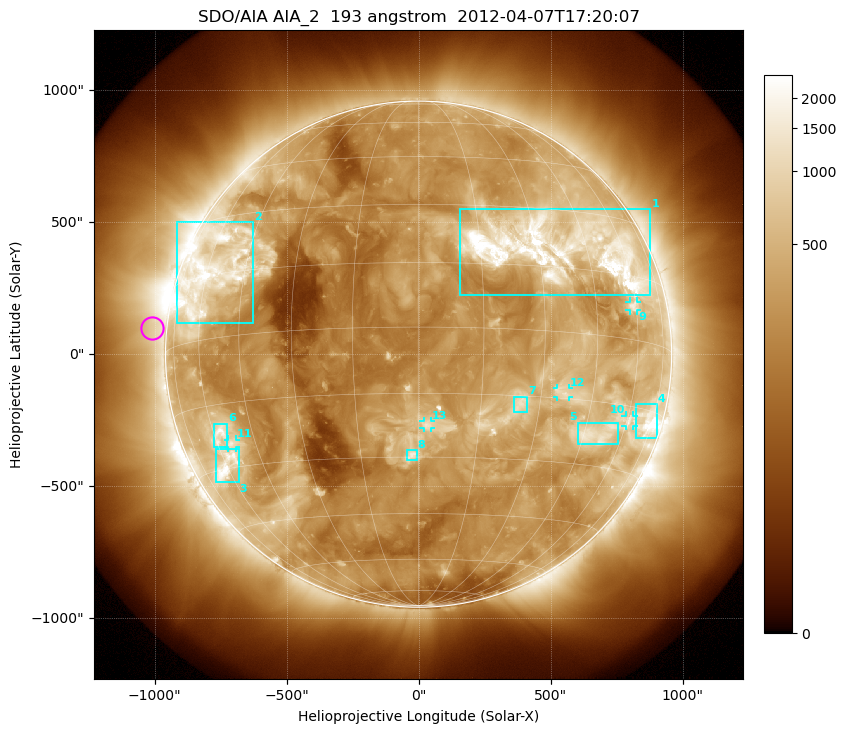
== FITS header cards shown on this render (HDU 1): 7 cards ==
TELESCOP= 'SDO/AIA'
INSTRUME= 'AIA_2'
WAVELNTH=                  193
WAVEUNIT= 'angstrom'
DATE-OBS= '2012-04-07T17:20:07.84'
CTYPE1  = 'HPLN-TAN'
CTYPE2  = 'HPLT-TAN'

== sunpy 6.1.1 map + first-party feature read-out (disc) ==
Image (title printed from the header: SDO/AIA AIA_2  193 angstrom  2012-04-07T17:20:07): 1024 x 1024 px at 2.4 arcsec/px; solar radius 959 arcsec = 399 px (full disc in frame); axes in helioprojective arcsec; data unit not stated in the header (colour bar unlabelled)
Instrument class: DISC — disc imager (sunpy class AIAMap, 193 A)
Bright regions (active regions / flare kernels): reference = the median radial profile (limb darkening/brightening removed); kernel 9 px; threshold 5 sigma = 760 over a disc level ~259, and >= 1.15x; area >= 12 px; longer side >= 10 px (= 24 arcsec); searched inside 0.97 R_sun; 13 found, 13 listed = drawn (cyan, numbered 1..; 5 of them under ~33 arcsec drawn as corner ticks so the feature stays visible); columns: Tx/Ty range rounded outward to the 5 arcsec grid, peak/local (2 s.f.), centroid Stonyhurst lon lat
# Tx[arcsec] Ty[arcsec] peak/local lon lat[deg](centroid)
1 155..880 220..550 19 +35 +19
2 -920..-625 115..500 7.9 -58 +15
3 -770..-680 -485..-360 7.1 -60 -29
4 825..905 -320..-190 7 +72 -17
5 605..755 -340..-260 5.7 +49 -22
6 -775..-725 -350..-265 6.6 -57 -22
7 360..410 -220..-160 5.6 +25 -17
8 -45..-5 -400..-365 6.4 -2 -29
9 800..830 165..200 4.4 +59 +8
10 785..815 -270..-230 3.9 +61 -18
11 -725..-690 -355..-325 4.8 -54 -24
12 525..570 -160..-130 5 +36 -14
13 20..45 -280..-255 4.7 +2 -22
Off-limb structures (1.02-1.3 R_sun): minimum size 162 px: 6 found; the strongest spans PA ~50..125 deg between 1.02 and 1.3 R_sun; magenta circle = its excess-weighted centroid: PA ~85 deg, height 1.06 R_sun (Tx ~-1010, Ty ~100 arcsec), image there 1.6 x the reference